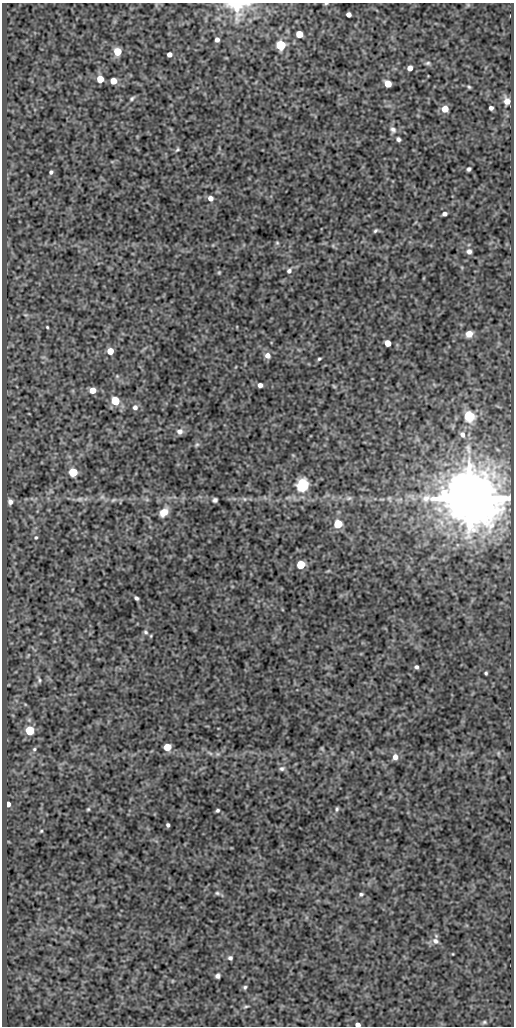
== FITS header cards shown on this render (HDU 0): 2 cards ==
NAXIS1  =                  512
NAXIS2  =                 1024

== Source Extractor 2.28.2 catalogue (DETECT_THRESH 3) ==
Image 512 x 1024 px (HDU 0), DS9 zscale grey, 1 PNG px = 1 image px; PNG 516 x 1028 px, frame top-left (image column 1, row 1024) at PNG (2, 3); no overlay
Background 66.2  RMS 0.5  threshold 1.49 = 3 sigma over >= 5 px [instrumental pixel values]
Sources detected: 95; all 95 listed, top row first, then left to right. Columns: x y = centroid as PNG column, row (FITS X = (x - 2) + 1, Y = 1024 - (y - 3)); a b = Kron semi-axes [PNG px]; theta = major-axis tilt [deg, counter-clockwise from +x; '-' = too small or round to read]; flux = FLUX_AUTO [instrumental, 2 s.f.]
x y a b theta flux
326 4 5 3 - 37
468 5 5 4 - 39
237 6 24 21 2 1200
349 14 4 4 - 180
299 34 5 5 - 750
217 40 4 4 - 130
281 45 5 5 - 2800
117 52 5 5 - 1200
169 55 4 4 - 140
428 63 6 5 - 58
410 68 5 4 - 240
100 79 5 5 - 650
113 81 5 5 - 510
388 84 5 5 - 630
469 87 4 4 - 43
132 98 8 5 40 66
507 101 8 7 - 220
491 108 4 4 - 98
445 109 5 5 - 430
393 130 10 7 -49 120
398 139 5 4 - 75
177 150 6 4 45 48
469 169 4 3 - 64
51 172 4 4 - 65
210 198 6 5 - 160
444 214 4 4 - 110
375 231 6 4 44 58
277 243 6 5 - 46
333 246 6 4 -73 37
469 251 7 6 - 120
289 271 7 6 - 100
219 272 5 4 - 36
26 315 6 4 -11 52
47 327 3 3 - 33
469 334 7 6 - 280
388 343 5 5 - 480
110 351 5 5 - 440
267 355 7 7 - 220
319 359 4 4 - 47
117 376 5 5 - 44
260 385 4 4 - 130
334 386 6 3 -45 36
93 390 5 5 - 420
115 401 5 5 - 1500
135 407 7 7 - 140
469 416 7 7 - 1200
180 431 8 8 - 160
462 434 8 6 -64 150
197 445 7 5 34 61
73 472 5 5 - 1700
302 485 14 12 69 980
102 497 7 7 - 97
349 498 9 6 10 87
469 498 14 13 - 260000
80 499 8 6 15 98
244 499 7 5 -22 80
389 499 8 5 -79 54
113 500 8 4 27 69
147 500 7 4 -19 57
215 500 5 4 - 83
10 502 6 6 - 140
164 512 9 7 48 390
338 524 5 5 - 1500
36 537 5 5 - 47
301 565 5 5 - 1600
328 571 6 3 19 33
136 598 5 3 - 73
145 632 7 5 -48 79
416 667 4 4 - 74
486 673 3 3 - 46
39 680 9 5 -73 71
30 730 5 5 - 2000
167 747 5 5 - 660
34 749 6 4 68 57
322 749 6 4 -56 40
210 753 10 4 -33 83
498 753 6 4 -72 43
395 757 7 6 - 210
282 769 8 6 14 91
8 804 4 4 - 160
88 809 5 4 - 41
337 809 6 4 88 56
217 810 4 3 - 57
168 825 4 3 - 67
41 831 4 4 - 36
217 893 7 5 -16 65
361 894 5 4 - 58
435 941 9 7 -32 150
230 958 5 5 - 84
217 976 5 4 - 110
172 981 5 3 - 25
245 987 6 5 - 61
246 1006 9 3 6 52
484 1022 6 5 - 58
358 1025 4 4 - 160
At the frame edge (FLAGS 8, measured only in part): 3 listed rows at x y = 326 4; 237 6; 358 1025